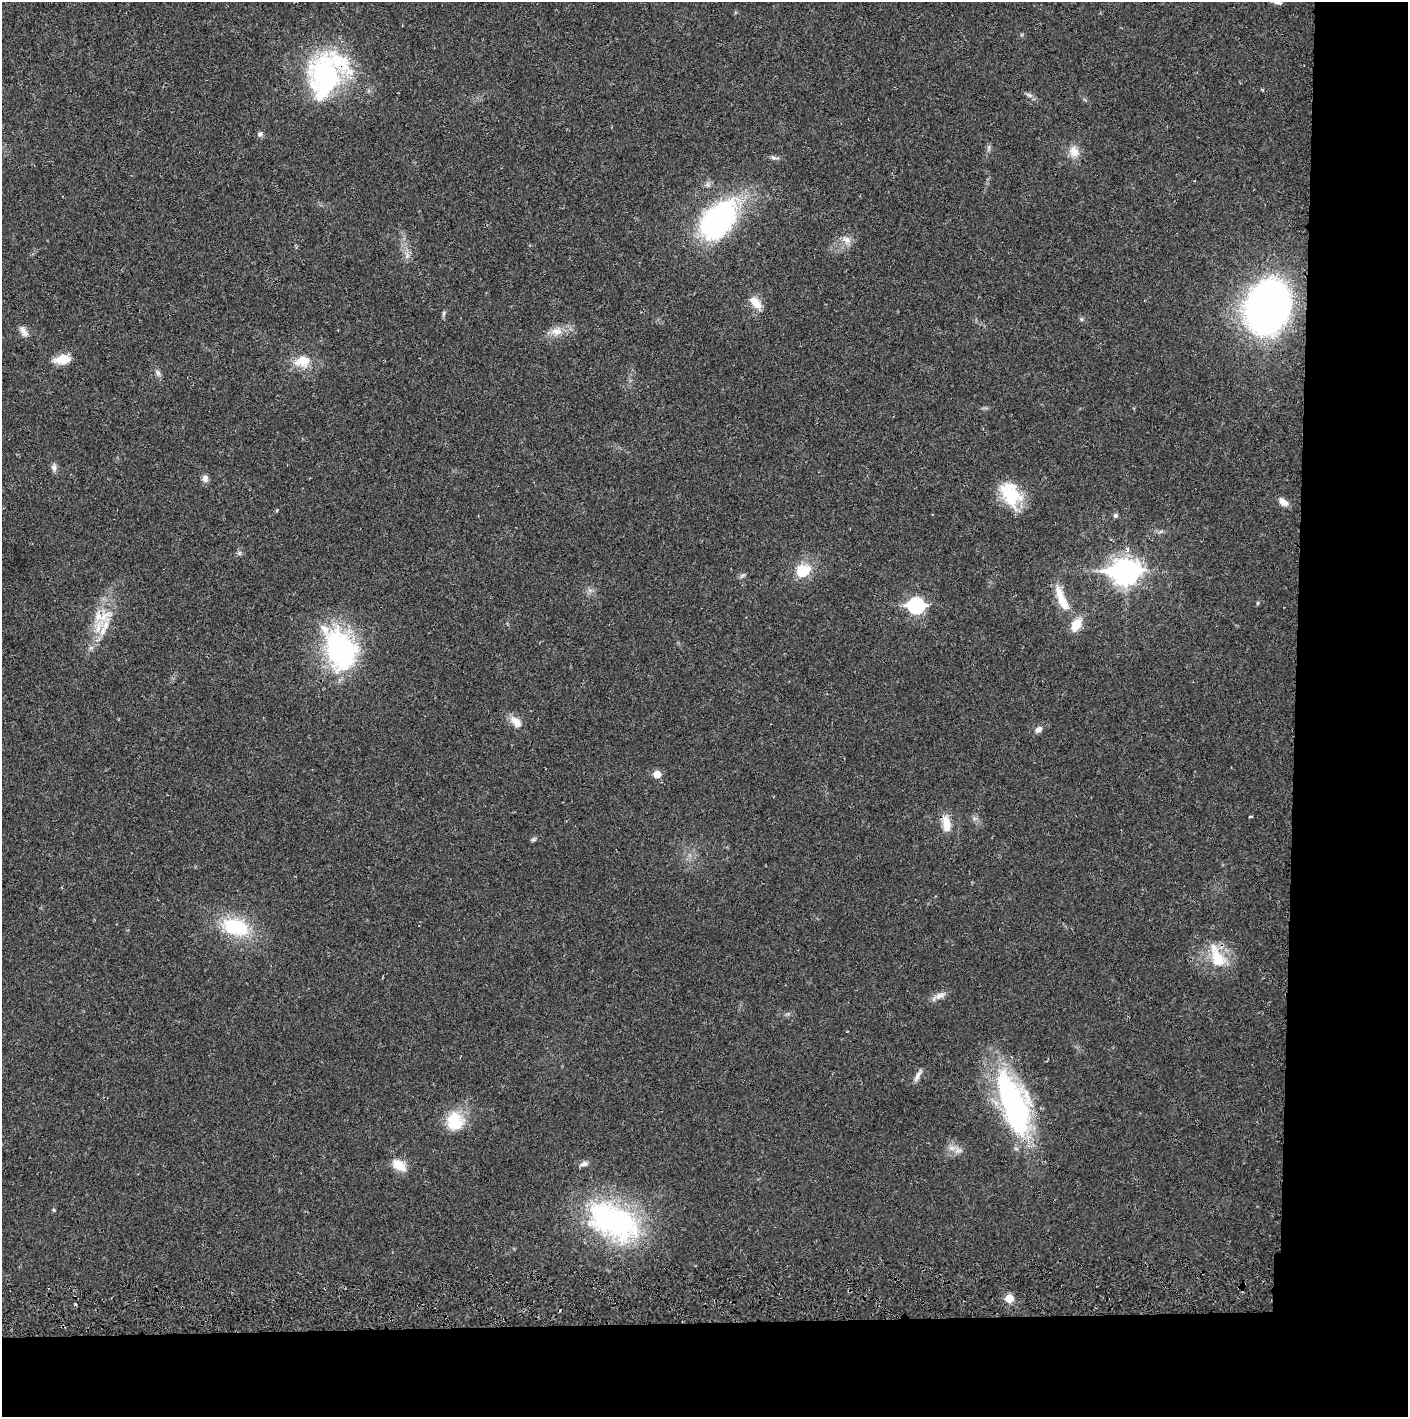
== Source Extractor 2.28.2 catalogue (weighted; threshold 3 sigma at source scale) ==
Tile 9 of 3 x 3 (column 3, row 3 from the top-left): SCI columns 2817-4222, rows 56-1470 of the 4230 x 4358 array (HDU 1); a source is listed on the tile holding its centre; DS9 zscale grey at full resolution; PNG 1410 x 1419 px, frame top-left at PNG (2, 2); no overlay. Shown black and unused: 14% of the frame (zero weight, under 2 of 3 exposures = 3% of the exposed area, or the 3 px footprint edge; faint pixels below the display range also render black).
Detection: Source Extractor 2.28.2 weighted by HDU 2 'WHT'; one run over the whole footprint, this tile lists its part. Background 0.0213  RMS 0.0035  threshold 0.0157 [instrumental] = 3 sigma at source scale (4.5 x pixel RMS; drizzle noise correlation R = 1.50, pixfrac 1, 0.05/0.05 arcsec/px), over >= 5 px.
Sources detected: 53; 1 cosmic-ray / hot-pixel residue — not listed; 4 inside a brighter listed object's ellipse — not listed separately; the other 48 listed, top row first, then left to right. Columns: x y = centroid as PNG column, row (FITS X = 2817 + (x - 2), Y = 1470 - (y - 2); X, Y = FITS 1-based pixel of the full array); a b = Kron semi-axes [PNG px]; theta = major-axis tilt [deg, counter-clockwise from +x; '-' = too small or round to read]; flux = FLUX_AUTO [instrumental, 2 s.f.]
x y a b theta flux
1277 2 10 6 -11 1.3
324 77 58 38 87 49
1029 95 8 4 -44 0.85
260 134 7 7 - 1
1074 152 16 13 -69 3.7
773 158 8 4 -9 0.85
718 220 44 29 52 66
846 240 13 9 -23 2.5
407 255 7 4 -72 0.9
755 303 20 10 -49 4.2
1268 307 41 31 73 220
444 313 7 4 89 0.57
1081 319 5 5 - 0.52
557 331 16 10 -6 3.6
23 332 16 8 -58 1.9
62 359 18 10 6 5.6
303 361 22 15 4 6.9
158 373 9 6 -60 1.1
54 467 10 8 90 1.3
205 479 9 7 87 1.5
1011 494 32 21 -59 14
1283 502 13 8 -36 2.1
1116 515 6 6 - 0.63
239 553 7 4 89 0.63
803 571 20 16 30 8.5
1125 572 11 9 0 330
1062 599 35 10 -68 8.3
1258 603 6 3 70 0.39
916 605 8 7 - 66
98 616 18 11 88 5.9
340 650 39 27 -65 65
516 722 18 10 -46 3.4
1038 729 9 6 41 1.6
657 774 6 5 - 5.2
1251 816 4 2 - 0.38
946 824 21 10 -81 4.8
533 840 7 4 18 0.57
235 927 38 22 -14 19
1217 957 38 16 -66 11
940 996 16 7 26 2.2
918 1075 20 4 60 1.5
1013 1103 74 28 -70 72
455 1121 21 19 -86 12
584 1164 10 7 12 1.3
399 1165 16 10 -33 5.7
54 1210 5 4 - 0.39
613 1221 68 38 -27 65
1009 1298 6 6 - 6.6
Overlapping masked pixels (flux is a lower limit): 3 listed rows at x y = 324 77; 1125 572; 1217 957
Isophote crosses this tile's border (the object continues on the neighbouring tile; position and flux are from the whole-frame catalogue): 1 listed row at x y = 1277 2